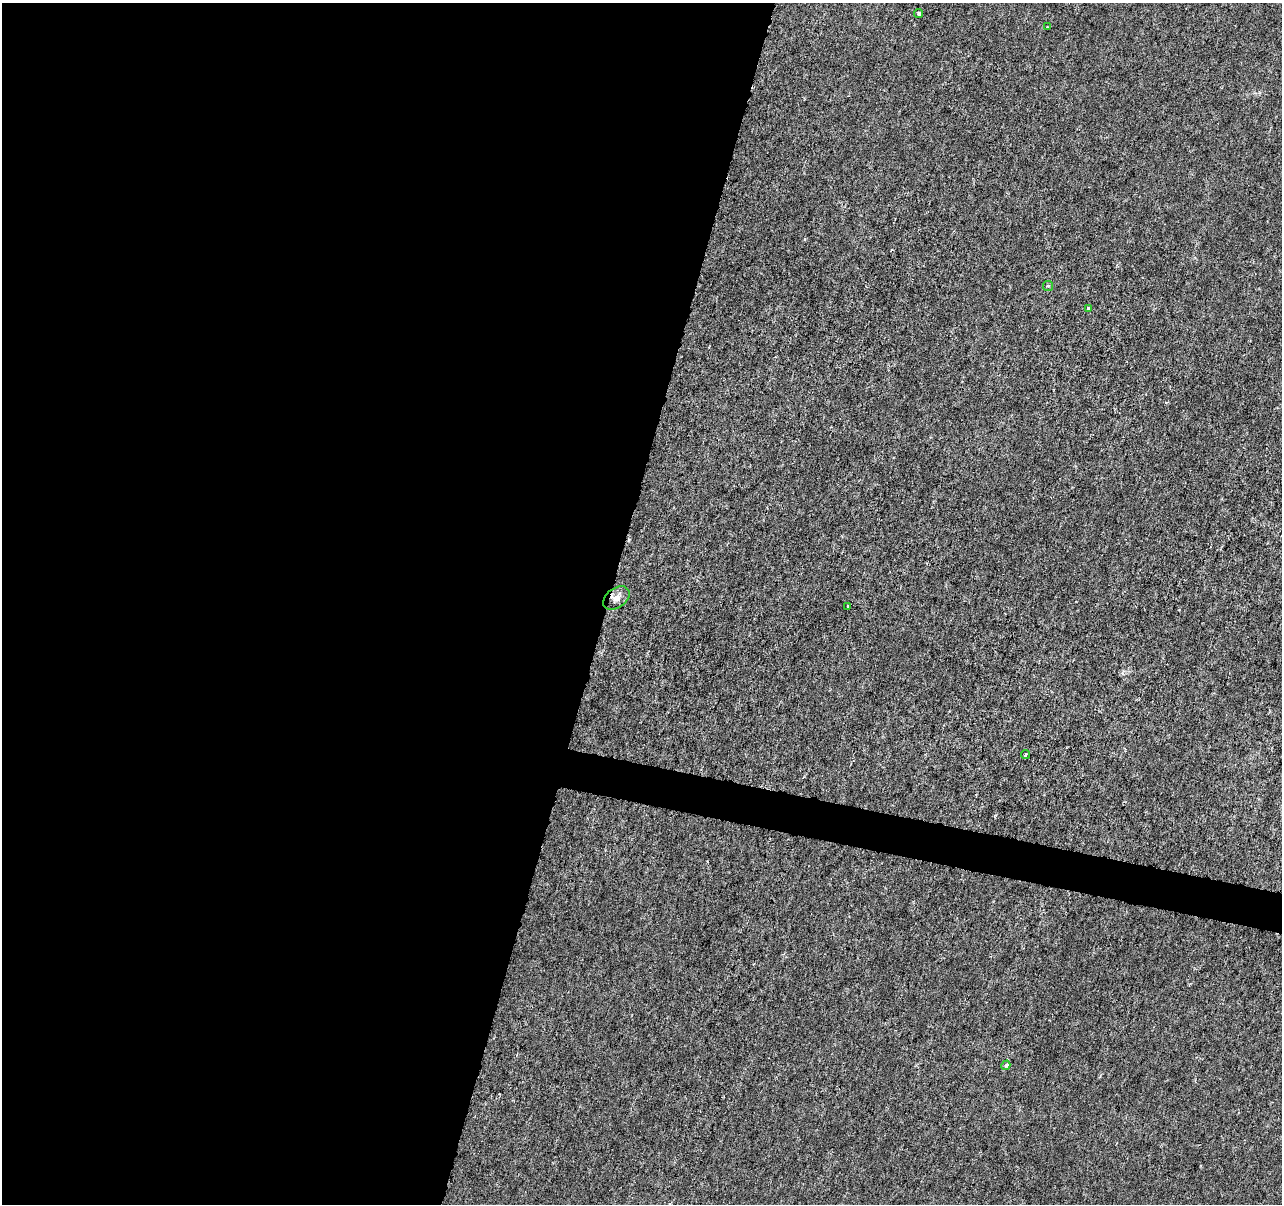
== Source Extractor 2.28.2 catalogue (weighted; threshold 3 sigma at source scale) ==
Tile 5 of 4 x 4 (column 1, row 2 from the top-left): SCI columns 1-1280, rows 2626-3827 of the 5128 x 5312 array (HDU 1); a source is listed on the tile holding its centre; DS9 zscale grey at full resolution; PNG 1284 x 1206 px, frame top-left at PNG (2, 3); each listed source drawn as its Kron ellipse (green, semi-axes under 4 px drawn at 4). Shown black and unused: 49% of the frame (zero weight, under 3 of 6 exposures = <1% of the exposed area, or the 3 px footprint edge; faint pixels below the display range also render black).
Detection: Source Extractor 2.28.2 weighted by HDU 2 'WHT'; one run over the whole footprint, this tile lists its part. Background -4.65e-06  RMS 0.0013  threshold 0.00516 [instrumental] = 3 sigma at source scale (4.09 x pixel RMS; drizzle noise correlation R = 1.36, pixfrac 0.8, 0.0396/0.0396 arcsec/px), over >= 5 px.
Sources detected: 8; all 8 listed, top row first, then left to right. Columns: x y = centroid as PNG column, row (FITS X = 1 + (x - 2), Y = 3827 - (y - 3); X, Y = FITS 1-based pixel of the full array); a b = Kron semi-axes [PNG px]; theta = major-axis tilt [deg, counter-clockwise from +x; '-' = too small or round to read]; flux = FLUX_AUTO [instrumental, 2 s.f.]
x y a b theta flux
919 13 4 4 - 0.22
1048 27 3 2 - 0.11
1048 286 5 5 - 0.21
1088 308 3 3 - 0.18
616 598 15 9 37 0.84
848 607 3 2 - 0.094
1026 755 4 3 - 0.12
1006 1065 5 4 - 0.25